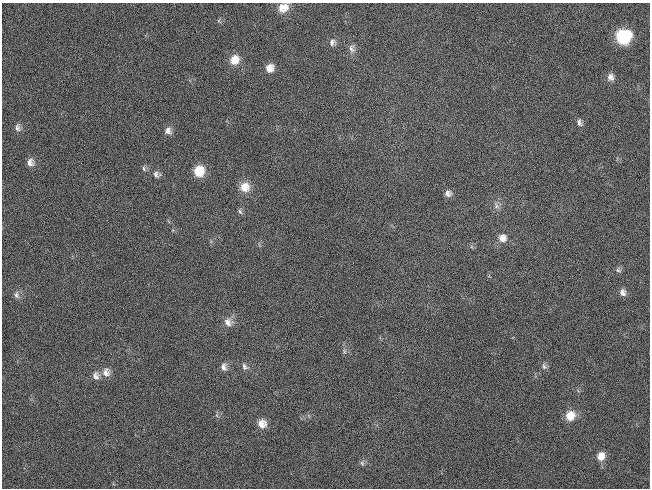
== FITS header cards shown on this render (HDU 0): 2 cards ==
NAXIS1  =                  648 / length of data axis 1
NAXIS2  =                  486 / length of data axis 2

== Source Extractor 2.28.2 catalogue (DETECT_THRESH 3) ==
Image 648 x 486 px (HDU 0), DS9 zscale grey, 1 PNG px = 1 image px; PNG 652 x 490 px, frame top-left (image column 1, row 486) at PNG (2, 3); no overlay
Background 119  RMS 26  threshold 78.4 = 3 sigma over >= 5 px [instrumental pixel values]
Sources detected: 34; all 34 listed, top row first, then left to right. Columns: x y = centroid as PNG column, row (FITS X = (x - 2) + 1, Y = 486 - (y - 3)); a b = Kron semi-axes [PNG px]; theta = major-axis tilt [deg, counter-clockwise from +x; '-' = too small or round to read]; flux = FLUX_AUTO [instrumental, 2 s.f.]
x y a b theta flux
285 6 11 7 -74 10000
281 8 12 8 -74 14000
624 36 12 11 - 100000
332 42 9 8 - 7200
351 48 12 9 -59 8800
234 60 11 10 - 23000
269 68 9 9 - 15000
610 77 10 8 -82 9200
579 122 10 6 -69 5800
17 127 11 8 -86 8200
168 131 9 8 - 9300
30 162 10 8 -83 9800
144 169 8 4 -65 3400
199 171 10 10 - 43000
156 174 9 7 -25 7200
245 187 12 12 - 23000
448 193 8 8 - 8000
496 205 12 7 -66 8100
240 211 8 5 -51 3700
502 238 11 11 - 15000
618 270 8 6 -32 4300
623 292 9 8 - 8400
16 295 11 7 -80 7300
228 322 12 11 - 13000
344 352 9 4 -90 3900
544 366 10 6 -74 5600
224 367 10 8 -89 8600
244 367 10 7 -58 6300
106 372 12 10 78 13000
96 376 11 9 -78 11000
570 416 11 10 - 27000
262 424 10 10 - 17000
601 456 10 9 - 17000
362 463 6 6 - 4100